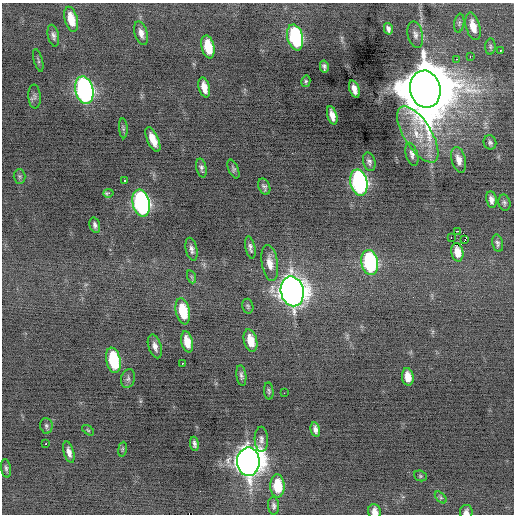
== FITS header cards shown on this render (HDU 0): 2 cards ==
NAXIS1  =                  512 / Axis length
NAXIS2  =                  512 / Axis length

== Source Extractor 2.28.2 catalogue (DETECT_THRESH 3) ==
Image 512 x 512 px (HDU 0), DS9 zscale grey, 1 PNG px = 1 image px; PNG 516 x 516 px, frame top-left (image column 1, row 512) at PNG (2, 3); each listed source drawn as its Kron ellipse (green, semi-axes under 4 px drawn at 4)
Background -0.253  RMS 0.81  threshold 2.43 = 3 sigma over >= 5 px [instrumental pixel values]
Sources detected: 80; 1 with non-positive FLUX_AUTO (blend fragments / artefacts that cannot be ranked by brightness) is neither listed nor drawn; the other 79 listed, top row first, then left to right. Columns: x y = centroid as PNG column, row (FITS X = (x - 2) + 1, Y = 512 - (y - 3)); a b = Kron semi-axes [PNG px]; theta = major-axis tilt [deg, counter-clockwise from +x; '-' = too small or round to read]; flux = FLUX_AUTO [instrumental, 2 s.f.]
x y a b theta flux
71 19 13 6 -76 950
459 23 9 5 82 130
473 26 14 7 -74 690
388 29 6 4 -75 260
141 33 12 6 -73 340
415 35 13 7 -78 270
53 36 11 5 -78 180
295 37 13 7 -76 7000
208 47 11 6 -76 1400
490 47 8 5 85 110
500 50 3 2 - 55
470 56 2 2 - 160
457 59 3 2 - 100
38 60 12 3 -74 94
324 66 6 4 -79 150
306 81 6 4 77 85
204 87 10 5 -76 560
354 89 9 5 -71 380
425 89 19 15 -78 570000
84 90 14 9 -78 18000
35 97 12 6 -85 190
332 115 9 5 -74 410
123 128 10 4 -86 99
418 134 32 13 -58 1600
153 140 13 5 -66 690
490 142 7 6 - 140
412 154 12 6 -74 210
459 160 13 7 -76 430
369 162 9 6 -74 160
201 168 9 5 -77 160
233 169 10 5 -67 110
20 176 7 6 - 100
124 181 3 3 - 280
359 183 13 8 -78 14000
264 187 8 5 -68 150
108 193 5 3 - 170
491 200 8 5 -80 250
141 203 14 8 -77 15000
504 203 8 6 -77 130
95 225 8 5 -75 170
458 231 2 2 - 140
451 237 2 2 - 1700
465 239 2 2 - 61
498 243 9 5 -77 150
250 248 11 5 -78 190
191 249 12 5 -78 220
457 252 9 6 -80 490
370 262 12 8 -79 7000
270 263 18 8 -81 590
192 277 7 4 -71 86
292 291 15 11 -77 67000
248 306 7 5 -74 100
183 311 13 7 -78 1700
250 341 11 6 -77 880
187 342 11 5 -77 750
155 346 12 6 -72 300
113 360 13 7 -78 3400
182 363 3 3 - 810
241 376 10 5 -82 160
408 377 9 5 -83 590
128 378 9 7 75 170
269 391 8 4 -84 110
284 393 2 2 - 330
46 426 8 6 -84 130
315 429 7 4 -78 230
88 430 7 3 -37 71
261 439 12 6 -88 220
46 444 3 2 - 150
194 444 7 4 -82 160
122 449 7 3 81 81
69 452 11 5 -74 320
248 462 14 11 88 77000
6 468 9 5 -80 140
420 476 6 5 - 78
277 486 11 7 -88 1600
441 497 7 4 -45 91
274 506 9 5 -86 150
374 511 7 6 - 370
466 512 7 6 - 230
At the frame edge (FLAGS 8, measured only in part): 2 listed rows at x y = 374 511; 466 512
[1 non-positive-flux detection neither listed nor drawn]